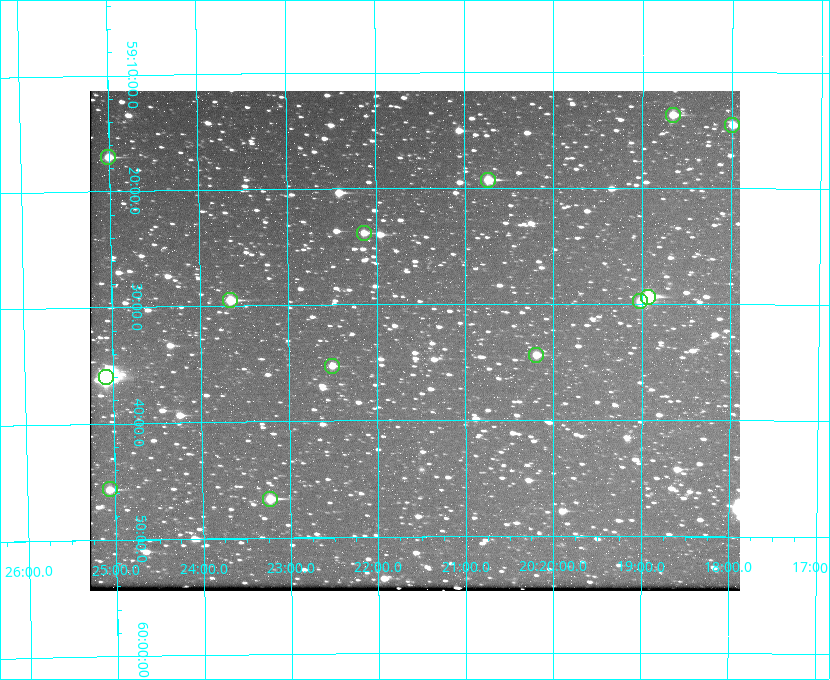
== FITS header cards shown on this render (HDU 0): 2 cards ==
NAXIS1  =                  650 / Width of table row in bytes
NAXIS2  =                  500 / Number of rows in table

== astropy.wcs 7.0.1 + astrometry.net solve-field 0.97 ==
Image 650 x 500 px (HDU 0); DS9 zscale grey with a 90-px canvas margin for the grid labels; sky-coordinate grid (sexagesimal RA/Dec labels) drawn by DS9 from the SOLVED WCS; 13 Tycho-2 reference stars matched to detected sources circled (green)
Header WCS: none
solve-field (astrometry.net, Tycho-2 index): SOLVED blind (the file carries no WCS)
Solved WCS: RA---TAN-SIP/DEC--TAN-SIP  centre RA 20:21:34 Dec +59:33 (305.39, +59.55 deg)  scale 5.17 arcsec/px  FOV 56.0' x 43.1'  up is -180 deg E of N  parity flipped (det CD > 0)
(file carries no celestial WCS; the grid is the blind solution)
Tycho-2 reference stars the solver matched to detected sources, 13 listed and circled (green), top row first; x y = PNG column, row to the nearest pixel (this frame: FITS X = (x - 90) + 1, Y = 500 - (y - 91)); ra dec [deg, ICRS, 3 dp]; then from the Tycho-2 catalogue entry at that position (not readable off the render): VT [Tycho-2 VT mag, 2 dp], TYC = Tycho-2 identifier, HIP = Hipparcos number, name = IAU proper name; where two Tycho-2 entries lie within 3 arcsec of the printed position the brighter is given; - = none
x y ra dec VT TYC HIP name
673 115 304.666 +59.228 9.63 3949-1325-1 - -
732 125 304.498 +59.243 9.91 3949-663-1 - -
108 157 306.252 +59.284 9.41 3949-1643-1 - -
488 180 305.185 +59.322 8.95 3949-1869-1 - -
364 233 305.535 +59.397 10.37 3949-1383-1 - -
648 297 304.733 +59.490 8.93 3949-1451-1 - -
230 300 305.915 +59.492 9.25 3949-1149-1 - -
640 301 304.755 +59.496 9.37 3949-615-1 - -
536 355 305.049 +59.573 10.18 3949-1099-1 - -
332 366 305.628 +59.588 10.19 3949-1517-1 - -
106 377 306.271 +59.600 6.45 3949-2016-1 100714 -
110 489 306.265 +59.761 9.71 3949-555-1 - -
270 499 305.808 +59.778 8.73 3949-715-1 100545 -